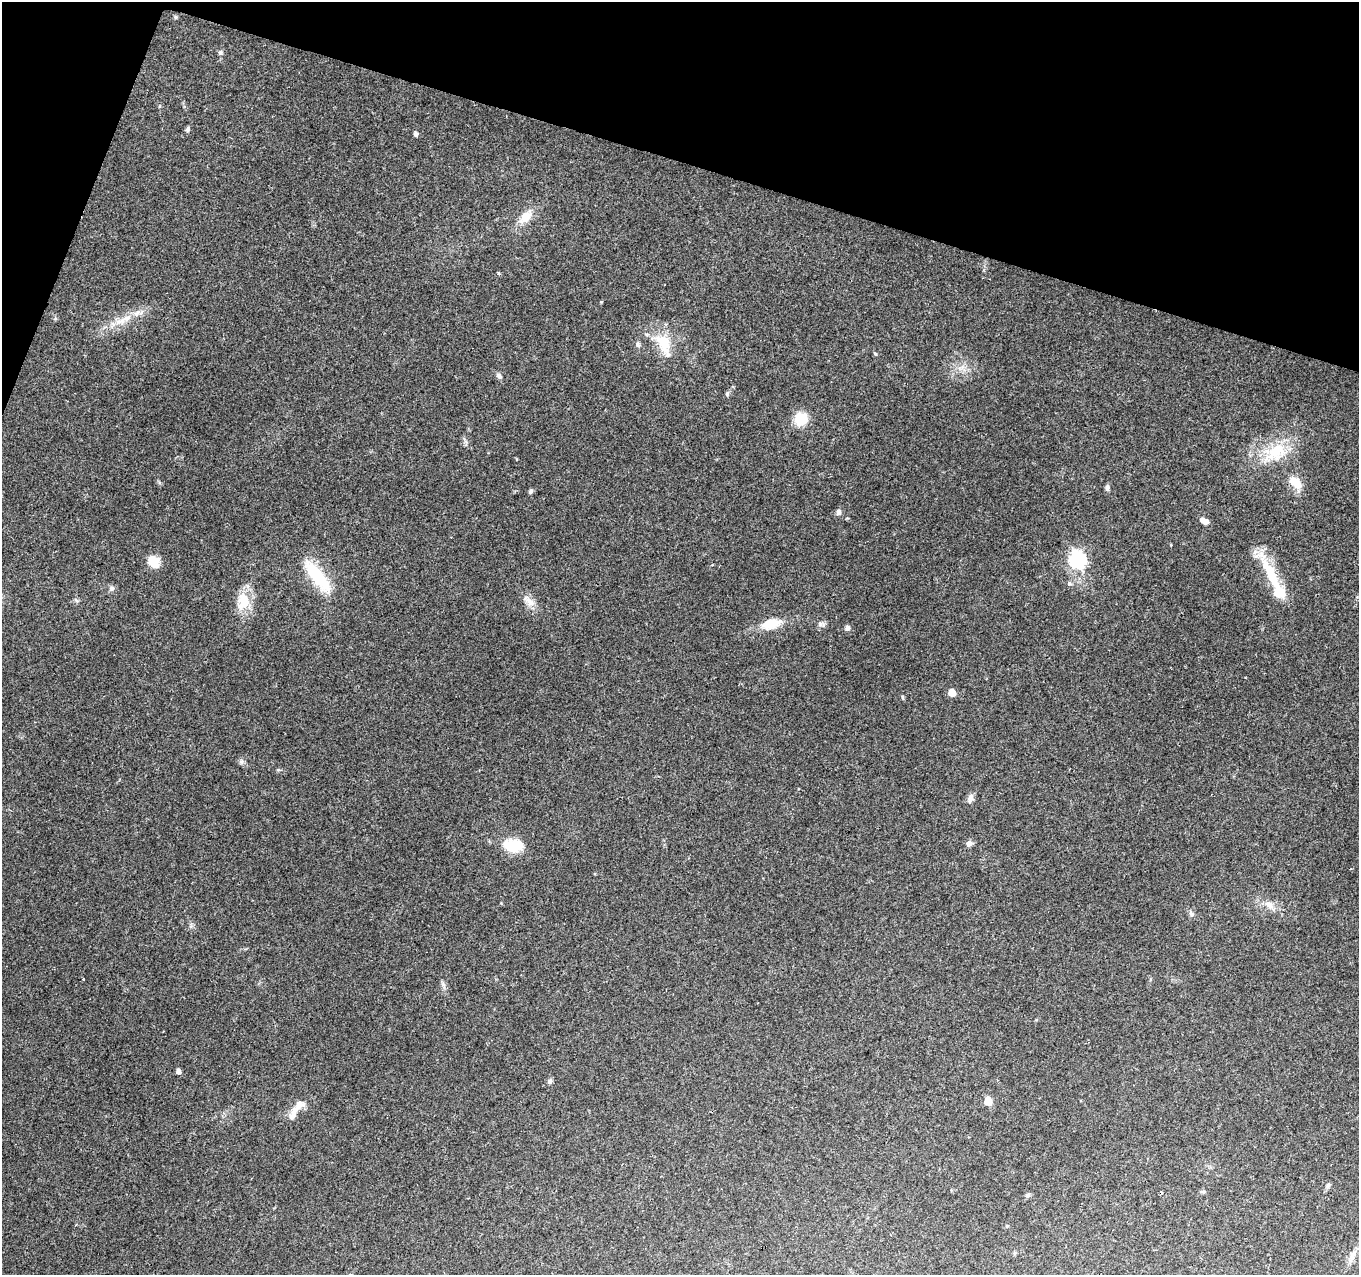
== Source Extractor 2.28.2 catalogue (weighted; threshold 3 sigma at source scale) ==
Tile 2 of 4 x 4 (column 2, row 1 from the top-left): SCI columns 1358-2714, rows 4037-5309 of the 5439 x 5590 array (HDU 1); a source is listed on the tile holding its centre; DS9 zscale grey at full resolution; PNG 1361 x 1277 px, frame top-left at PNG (2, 2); no overlay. Shown black and unused: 15% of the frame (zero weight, under 2 of 3 exposures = <1% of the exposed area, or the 3 px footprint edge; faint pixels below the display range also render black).
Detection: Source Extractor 2.28.2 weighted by HDU 2 'WHT'; one run over the whole footprint, this tile lists its part. Background 0.153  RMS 0.0078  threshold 0.0352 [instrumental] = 3 sigma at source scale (4.5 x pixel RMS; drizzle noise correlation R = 1.50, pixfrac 1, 0.0396/0.0396 arcsec/px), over >= 5 px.
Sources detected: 53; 3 inside a brighter object's white glare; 1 cosmic-ray / hot-pixel residue — not listed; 3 inside a brighter listed object's ellipse — not listed separately; the other 46 listed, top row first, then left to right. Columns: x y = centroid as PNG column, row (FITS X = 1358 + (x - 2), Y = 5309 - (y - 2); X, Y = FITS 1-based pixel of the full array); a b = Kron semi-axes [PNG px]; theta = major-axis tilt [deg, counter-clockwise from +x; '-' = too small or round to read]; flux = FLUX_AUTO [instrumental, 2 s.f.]
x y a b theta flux
175 17 6 4 89 0.97
220 53 7 5 -89 1.6
188 129 7 5 81 1.5
416 134 4 4 - 2.7
526 216 16 11 41 10
498 273 4 3 - 0.91
601 301 4 3 - 0.74
125 319 22 8 30 11
663 342 30 17 -58 23
638 345 7 6 - 1.9
875 354 6 3 -44 0.81
498 375 7 6 - 2.1
727 394 6 5 - 1.3
801 419 13 12 - 18
1276 452 29 21 46 30
1296 483 17 10 -41 12
1107 487 9 5 87 2
531 491 6 5 - 1.7
839 512 9 7 77 2.4
1204 521 10 6 -29 4.6
1077 560 7 7 - 160
153 562 12 10 -55 15
1270 571 41 13 -57 28
317 577 45 14 -53 38
112 588 7 6 - 2.4
243 601 25 16 82 18
529 601 22 8 -47 7
771 624 24 13 14 15
820 624 9 6 -15 2.4
847 628 5 5 - 3.1
952 693 5 5 - 14
971 798 11 7 83 3.4
969 843 8 7 - 2.5
512 846 22 15 -26 19
1269 905 15 8 -34 6.3
1191 914 8 6 -55 2.1
83 979 3 2 - 0.66
444 985 7 4 -71 1.8
178 1071 4 4 - 3.1
550 1081 8 5 52 1.9
988 1101 5 5 - 19
298 1106 20 11 38 8.2
1328 1185 6 5 - 1.4
1203 1192 7 4 5 1.3
1027 1195 7 5 74 1.5
1353 1254 10 7 8 3.4
Unlisted compact peaks at least as high as the median listed source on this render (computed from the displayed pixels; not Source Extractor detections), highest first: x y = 902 697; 242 761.